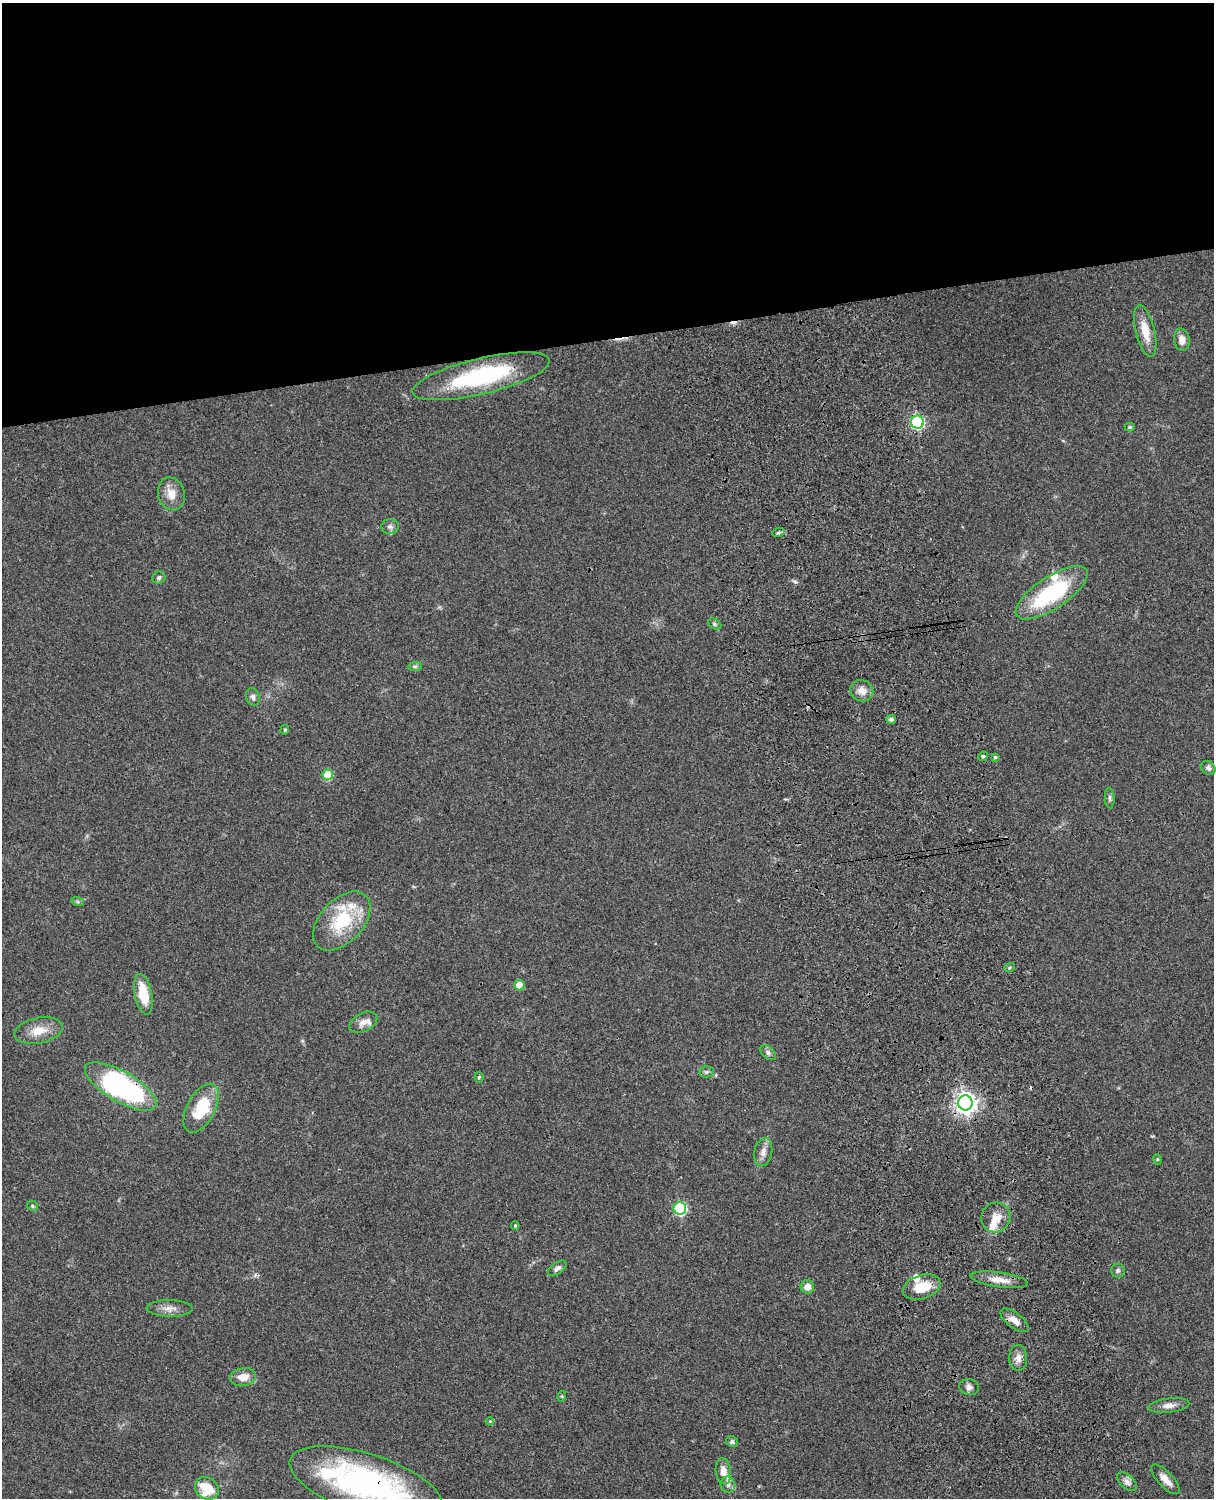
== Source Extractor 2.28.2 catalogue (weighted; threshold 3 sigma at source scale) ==
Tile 2 of 4 x 3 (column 2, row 1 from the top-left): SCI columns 1334-2545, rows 3270-4765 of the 5089 x 4929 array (HDU 1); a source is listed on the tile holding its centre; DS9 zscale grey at full resolution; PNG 1216 x 1500 px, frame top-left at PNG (2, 3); each listed source drawn as its Kron ellipse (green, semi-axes under 4 px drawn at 4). Shown black and unused: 23% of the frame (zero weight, under 3 of 4 exposures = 6% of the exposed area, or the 3 px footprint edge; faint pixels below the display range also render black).
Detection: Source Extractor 2.28.2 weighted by HDU 2 'WHT'; one run over the whole footprint, this tile lists its part. Background 0.0748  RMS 0.0058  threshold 0.0262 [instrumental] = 3 sigma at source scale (4.5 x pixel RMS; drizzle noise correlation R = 1.50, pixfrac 1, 0.05/0.05 arcsec/px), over >= 5 px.
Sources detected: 71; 1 inside a brighter object's white glare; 4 cosmic-ray / hot-pixel residue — neither listed nor drawn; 6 inside a brighter listed object's ellipse — not listed separately; the other 60 listed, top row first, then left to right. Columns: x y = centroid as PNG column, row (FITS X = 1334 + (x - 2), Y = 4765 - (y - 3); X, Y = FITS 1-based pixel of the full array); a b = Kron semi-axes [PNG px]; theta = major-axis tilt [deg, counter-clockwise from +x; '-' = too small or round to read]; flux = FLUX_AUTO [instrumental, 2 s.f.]
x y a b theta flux
1145 331 26 9 -76 10
1182 340 11 7 -81 4.8
481 376 70 18 14 71
917 422 6 6 - 95
1130 427 5 4 - 0.75
171 494 16 13 -73 7.3
390 527 9 7 0 1.9
778 533 6 4 19 0.91
159 578 6 6 - 1.4
1052 593 42 16 33 52
714 624 7 5 -28 1.1
415 666 7 4 0 1.2
862 691 11 10 - 4.8
253 697 9 6 -73 2
891 719 5 4 - 1.4
285 730 5 4 - 0.66
983 756 5 4 - 0.75
995 757 3 3 - 0.7
1208 768 8 6 -44 1.8
328 775 5 5 - 21
1110 798 10 5 -85 1.3
78 902 6 4 -18 0.91
342 921 35 21 47 32
1010 967 5 3 - 0.79
519 985 5 5 - 7.1
143 994 20 8 -78 17
363 1022 15 9 27 4.5
39 1031 25 12 12 9.4
768 1053 9 6 -40 1.7
707 1072 7 5 1 1.3
479 1077 5 4 - 0.78
121 1086 40 15 -30 120
965 1103 7 7 - 380
201 1108 27 14 62 24
763 1152 14 9 79 3.8
1157 1159 5 3 - 0.54
32 1206 6 4 -23 0.92
680 1208 6 6 - 69
996 1217 15 14 - 7.9
515 1226 4 4 - 0.62
557 1268 11 5 35 2.1
1118 1270 7 7 - 1.5
999 1280 29 7 -8 7.2
807 1287 7 6 - 5
922 1287 19 12 18 13
170 1308 23 8 -1 4.8
1014 1320 17 7 -37 4.9
1018 1358 13 9 -89 3.9
243 1377 13 9 10 6.4
969 1387 10 8 -15 2.6
562 1396 5 3 - 0.59
1169 1405 20 7 7 4.2
490 1421 4 3 - 0.48
732 1442 6 5 - 1.2
723 1471 13 7 -81 5.4
1165 1479 19 7 -46 5
1127 1482 12 6 -42 2.7
366 1484 80 30 -18 150
728 1485 8 7 - 2.4
207 1488 12 10 -36 17
Overlapping masked pixels (flux is a lower limit): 4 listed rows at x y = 917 422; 121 1086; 965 1103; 366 1484
Isophote crosses this tile's border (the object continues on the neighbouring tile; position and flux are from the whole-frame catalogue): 1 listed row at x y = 366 1484